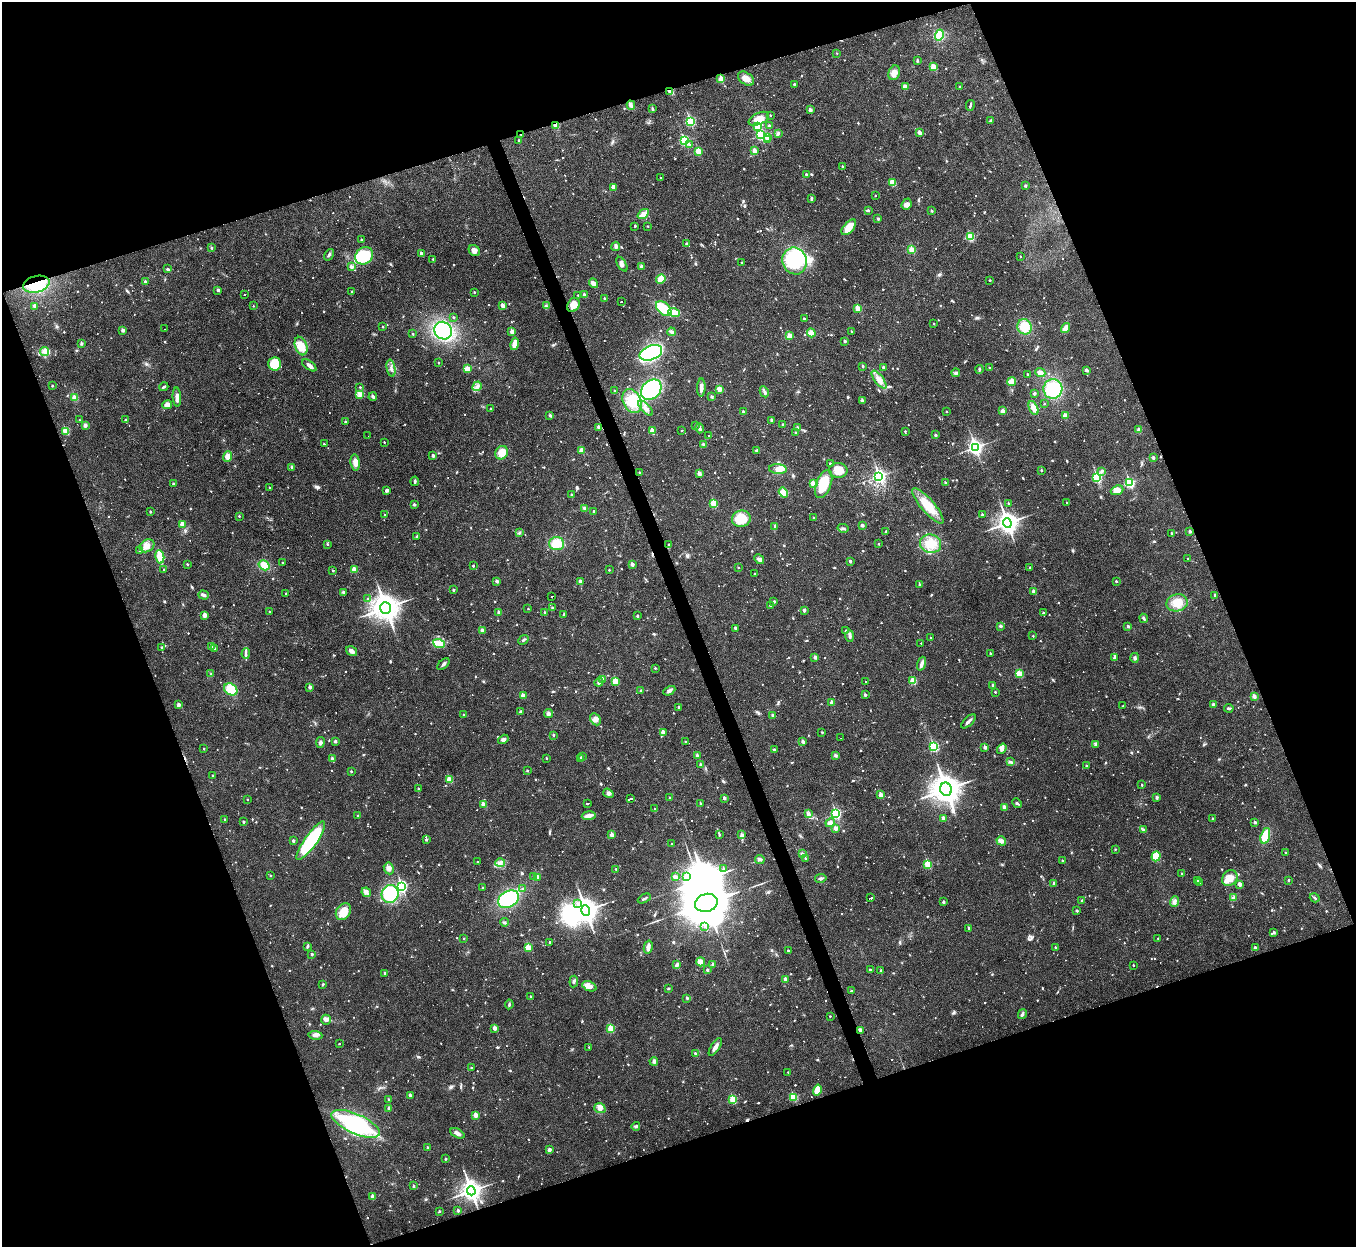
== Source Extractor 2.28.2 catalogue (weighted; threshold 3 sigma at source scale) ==
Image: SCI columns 1-5413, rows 144-5123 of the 5413 x 5393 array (HDU 1 of 3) = the unmasked area's bounding box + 8 px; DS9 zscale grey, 4 x 4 block average (1 PNG px = mean of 4 x 4 image px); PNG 1358 x 1249 px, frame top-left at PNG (2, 2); each listed source drawn as its Kron ellipse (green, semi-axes under 4 px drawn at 4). Shown black and unused: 40% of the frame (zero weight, under 2 of 3 exposures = <1% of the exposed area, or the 3 px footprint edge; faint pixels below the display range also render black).
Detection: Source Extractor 2.28.2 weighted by HDU 2 'WHT'. Background 0.0387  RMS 0.0048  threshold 0.0214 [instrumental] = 3 sigma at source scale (4.5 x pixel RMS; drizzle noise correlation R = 1.50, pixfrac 1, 0.05/0.05 arcsec/px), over >= 5 px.
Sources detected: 1434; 13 too faint to see at this stretch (4 x 4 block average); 4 inside a brighter object's white glare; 38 cosmic-ray / hot-pixel residue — neither listed nor drawn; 12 coinciding with a brighter row at this scale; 17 inside a brighter listed object's ellipse — not listed separately; of the other 1350, all 500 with FLUX_AUTO >= 3.17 (the completeness limit of this list) listed and drawn (850 fainter detections not listed), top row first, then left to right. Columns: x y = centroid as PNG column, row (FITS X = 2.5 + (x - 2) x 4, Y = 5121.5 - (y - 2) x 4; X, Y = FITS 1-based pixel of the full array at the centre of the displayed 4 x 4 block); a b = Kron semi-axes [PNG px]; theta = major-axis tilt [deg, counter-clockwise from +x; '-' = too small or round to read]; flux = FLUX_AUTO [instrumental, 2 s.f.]
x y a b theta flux
939 35 5 4 - 63
837 53 2 2 - 3.3
917 61 4 2 - 3.8
933 67 2 2 - 85
894 73 7 5 71 19
721 79 2 2 - 62
746 79 9 6 -34 23
794 84 2 2 - 5.5
905 87 3 3 - 15
960 87 2 2 - 6.9
669 91 3 3 - 4.8
631 105 4 3 - 6.5
970 105 5 2 - 4.7
653 109 3 2 - 4.2
810 110 2 2 - 25
770 115 2 2 - 4.7
759 119 11 6 26 30
690 121 3 2 - 290
990 121 4 2 - 4.7
556 126 2 2 - 76
758 126 2 2 - 110
769 126 2 2 - 9
919 132 2 2 - 26
778 133 4 2 - 3.2
521 134 2 2 - 5.1
761 135 3 2 - 350
767 137 2 2 - 36
768 139 2 2 - 10
519 140 2 2 - 8.3
684 141 3 2 - 310
689 144 2 2 - 5
698 151 2 2 - 71
754 151 3 2 - 20
843 167 2 2 - 8.8
806 174 2 2 - 7.3
660 177 2 2 - 4
893 182 2 2 - 56
1025 186 2 2 - 9
613 187 2 2 - 32
875 195 2 2 - 3.2
811 199 3 2 - 3.5
907 204 6 5 - 14
868 210 2 2 - 9.4
932 211 2 2 - 8.9
643 214 6 2 35 34
878 219 2 2 - 10
635 226 2 2 - 4
648 226 2 2 - 3.4
849 227 9 5 49 39
970 237 2 2 - 170
361 240 2 2 - 6
687 244 2 2 - 18
616 246 4 3 - 10
211 248 2 2 - 6.5
912 250 2 2 - 98
474 251 6 5 - 11
422 254 2 2 - 27
329 255 6 3 59 6.2
364 256 9 8 - 98
1020 256 2 2 - 3.2
433 259 2 2 - 3.8
795 261 13 12 - 150
742 263 2 2 - 7.8
622 264 8 3 -58 8.6
351 267 2 2 - 23
642 267 2 2 - 21
167 269 2 2 - 6.5
661 279 5 3 - 38
990 280 2 2 - 5.8
145 282 2 2 - 18
593 283 5 3 - 16
36 284 13 8 14 110
218 290 2 2 - 12
352 291 2 2 - 5
474 292 2 2 - 4.9
244 294 2 2 - 45
578 295 2 2 - 3.5
584 295 2 2 - 12
604 298 2 2 - 7.9
621 302 2 2 - 65
573 305 7 6 - 30
35 306 2 2 - 20
253 306 2 2 - 3.3
502 306 2 2 - 36
546 306 4 3 - 4.4
858 308 2 2 - 69
664 309 9 5 -42 85
674 312 6 4 -17 28
453 317 2 2 - 5.2
804 319 2 2 - 7.3
934 324 2 2 - 3.9
383 327 2 2 - 5.7
1025 327 8 7 - 57
1065 328 5 3 - 23
165 329 2 2 - 110
123 330 2 2 - 18
443 331 9 8 - 210
851 331 2 2 - 5.3
512 332 2 2 - 28
671 332 4 3 - 7.2
811 333 4 4 - 19
413 334 2 2 - 6.2
789 336 3 3 - 19
845 341 2 2 - 12
81 343 3 3 - 3.6
514 344 6 3 78 27
301 346 9 6 -72 56
44 352 4 4 - 13
651 353 12 7 22 410
439 363 2 2 - 3.9
275 364 7 6 - 60
309 365 8 3 -36 11
863 366 2 2 - 7.9
883 367 2 2 - 11
989 367 2 2 - 3.9
391 368 8 2 -80 7.9
467 368 2 2 - 42
979 369 4 2 - 3.9
1086 370 2 2 - 21
956 373 4 3 - 5.6
1040 373 5 4 - 13
1028 374 2 2 - 5.7
879 380 11 4 -53 22
1012 381 4 3 - 32
52 386 2 2 - 6
477 386 5 3 - 6.7
164 387 5 2 - 5.1
360 387 2 2 - 3.5
701 388 9 3 88 17
719 389 2 2 - 59
1053 389 10 9 - 140
614 390 2 2 - 4.7
651 390 11 9 45 250
764 392 6 2 -63 5.7
1034 393 3 3 - 3.9
360 394 4 4 - 8.3
177 397 9 3 -87 11
373 397 4 2 - 7.1
712 397 2 2 - 13
75 398 2 2 - 85
862 400 2 2 - 14
632 401 12 9 -64 64
1044 404 2 2 - 3.3
167 405 5 4 - 19
646 408 9 3 -47 12
1033 408 7 3 -64 25
490 409 2 2 - 5
946 411 2 2 - 4.2
1003 411 3 2 - 13
743 412 2 2 - 8.8
550 415 2 2 - 14
1065 415 3 3 - 13
80 420 2 2 - 3.2
125 420 2 2 - 3.9
772 420 2 2 - 14
345 422 2 2 - 7.7
85 425 3 3 - 8.5
695 425 2 2 - 6.4
783 425 2 2 - 12
599 427 2 2 - 24
700 428 5 2 - 8.3
798 428 2 2 - 17
652 430 2 2 - 46
682 430 2 2 - 4.2
1139 430 2 2 - 34
66 431 3 2 - 120
905 431 2 2 - 4.5
796 432 2 2 - 6.1
935 435 2 2 - 11
368 436 2 2 - 6.8
709 436 2 2 - 4.3
384 442 2 2 - 4.5
324 444 2 2 - 5.5
703 445 4 2 - 4
975 447 3 3 - 830
582 450 2 2 - 54
757 450 4 2 - 3.9
502 453 7 6 - 35
227 456 5 4 - 19
433 456 2 2 - 17
1153 458 2 2 - 13
355 463 8 4 -82 19
830 464 2 2 - 6
292 467 2 2 - 9.7
778 469 9 5 -5 23
838 470 9 7 -1 42
1041 470 2 2 - 5.9
1101 471 4 3 - 4.8
639 472 2 2 - 4.7
699 473 2 2 - 31
879 476 3 3 - 650
1097 477 3 2 - 270
415 481 4 2 - 4.6
945 483 2 2 - 8.9
1129 483 3 2 - 350
173 484 2 2 - 7.2
813 484 2 2 - 69
824 484 15 7 69 99
269 487 2 2 - 4
386 490 3 3 - 6
1117 490 6 4 20 19
783 493 5 4 - 34
571 495 2 2 - 9.5
1067 502 2 2 - 3.3
714 503 2 2 - 130
1008 503 2 2 - 7
414 505 2 2 - 11
928 506 22 6 -49 72
585 508 3 2 - 8.8
594 511 2 2 - 4.9
150 512 2 2 - 5.9
385 515 2 2 - 6.1
982 515 2 2 - 8.2
239 516 2 2 - 4.7
813 518 2 2 - 5.6
741 519 9 8 - 66
1007 523 5 4 - 1700
182 524 2 2 - 47
862 525 2 2 - 15
775 527 3 3 - 3.9
843 528 5 2 - 5.1
1190 531 2 2 - 12
885 532 2 2 - 5.6
519 533 2 2 - 4.7
1172 533 2 2 - 4.3
417 536 2 2 - 7.2
327 544 2 2 - 4
557 544 7 6 - 57
878 544 2 2 - 3.9
930 544 11 9 -16 43
669 545 2 2 - 16
147 546 8 6 29 18
140 551 3 2 - 3.6
160 557 7 3 -77 80
1188 558 2 2 - 4
759 559 5 3 - 7.9
850 561 2 2 - 12
283 562 2 2 - 3.8
187 564 2 2 - 7.3
632 564 2 2 - 23
264 565 6 4 -33 32
473 566 2 2 - 5.7
1030 567 2 2 - 4.9
738 568 2 2 - 3.2
164 569 2 2 - 3.4
354 569 2 2 - 59
333 570 2 2 - 5.3
609 570 2 2 - 4.1
754 574 2 2 - 3.4
497 581 2 2 - 18
580 581 2 2 - 16
1116 581 2 2 - 5.9
920 584 2 2 - 10
453 590 2 2 - 6.9
1033 591 2 2 - 22
343 592 3 2 - 5.8
286 593 2 2 - 4
203 595 5 3 - 8.4
1215 595 2 2 - 9.9
552 597 2 2 - 110
368 599 2 2 - 4.9
774 602 4 2 - 3.4
1177 603 11 8 13 44
770 605 2 2 - 5
386 608 6 5 - 3400
552 608 2 2 - 6.4
528 609 2 2 - 3.5
804 610 2 2 - 16
269 612 2 2 - 4.7
545 612 2 2 - 8.4
499 613 2 2 - 20
1043 613 2 2 - 5.5
564 614 2 2 - 11
204 615 3 3 - 13
637 616 2 2 - 8.7
1144 618 4 2 - 5
1000 626 3 3 - 4.8
1128 626 2 2 - 11
735 628 2 2 - 16
482 630 2 2 - 30
846 631 3 3 - 5.2
850 636 6 3 -90 7.6
1033 636 2 2 - 3.4
931 638 2 2 - 5.9
523 640 5 2 - 4.6
439 643 6 4 -21 15
921 643 2 2 - 3.5
211 646 2 2 - 13
161 647 2 2 - 3.9
215 649 3 3 - 3.5
351 651 6 4 -33 9.7
246 653 5 2 - 6.2
990 653 2 2 - 6.7
815 657 2 2 - 20
1115 657 4 2 - 4.2
1135 658 5 3 - 6
443 664 7 2 44 6.2
922 664 7 3 70 13
655 668 2 2 - 5.5
211 674 2 2 - 3.6
1019 674 2 2 - 120
603 679 2 2 - 23
615 681 2 2 - 94
913 681 2 2 - 99
599 682 4 3 - 6
866 682 2 2 - 43
993 685 2 2 - 12
310 687 2 2 - 22
231 689 7 5 -36 56
641 691 2 2 - 8.4
669 691 6 3 26 8
995 692 2 2 - 5.7
523 695 2 2 - 33
865 695 2 2 - 12
1254 696 2 2 - 30
832 702 2 2 - 24
178 705 2 2 - 18
1213 705 2 2 - 25
1123 706 2 2 - 3.5
679 707 2 2 - 5.4
1229 708 5 2 - 4.4
521 711 3 2 - 3.9
548 714 4 4 - 7.3
464 715 2 2 - 3.2
773 715 2 2 - 13
595 719 6 5 - 12
968 721 9 2 44 11
663 732 2 2 - 42
822 732 2 2 - 4.8
553 735 2 2 - 7
841 738 2 2 - 12
503 739 6 3 32 8.1
335 741 3 3 - 4
685 741 2 2 - 3.8
320 742 5 3 - 6.5
803 742 2 2 - 19
1096 744 3 2 - 3.6
934 747 2 2 - 260
985 747 2 2 - 19
204 749 2 2 - 4.8
774 749 2 2 - 7.7
1002 749 5 3 - 7.8
697 755 2 2 - 18
582 756 2 2 - 5.4
836 756 4 3 - 4.3
546 758 2 2 - 5.2
581 758 2 2 - 9.5
332 759 2 2 - 22
1010 762 4 2 - 4.7
701 765 2 2 - 15
1086 766 2 2 - 3.7
351 771 2 2 - 5.5
527 771 2 2 - 5.9
212 775 2 2 - 4.4
449 779 2 2 - 85
1142 785 2 2 - 4.5
418 789 2 2 - 4.7
946 789 6 6 - 3800
608 793 5 4 - 8.4
880 795 2 2 - 33
670 798 2 2 - 7.5
724 798 2 2 - 16
1157 798 3 3 - 5.3
630 799 4 2 - 150
247 800 2 2 - 3.2
588 803 3 2 - 97
1017 803 5 2 - 4.1
483 804 2 2 - 56
701 804 2 2 - 11
1004 807 2 2 - 37
655 809 2 2 - 3.2
808 814 3 2 - 3.2
836 814 3 2 - 310
357 815 2 2 - 4.6
589 816 7 3 8 18
943 818 2 2 - 31
1212 819 2 2 - 7.6
225 820 2 2 - 6
243 822 2 2 - 7.8
1255 822 2 2 - 14
830 823 5 3 - 11
835 828 2 2 - 24
1143 829 3 2 - 3.5
612 835 2 2 - 36
719 835 4 2 - 3.3
742 835 2 2 - 9.9
1265 836 8 4 72 59
426 840 2 2 - 10
293 841 2 2 - 12
311 841 23 6 55 220
1001 841 5 4 - 13
671 844 2 2 - 31
1115 849 2 2 - 3.7
1285 853 2 2 - 4.3
802 854 4 3 - 5.7
1156 856 5 4 - 68
806 858 2 2 - 5.2
760 859 5 2 - 4
1062 861 2 2 - 6.5
478 862 2 2 - 6
500 863 5 2 - 6.2
928 864 2 2 - 140
389 868 6 5 - 11
724 868 2 2 - 6.2
616 869 2 2 - 4.8
1182 874 2 2 - 3.8
270 876 2 2 - 4.9
686 876 2 2 - 14
534 877 2 2 - 5.4
538 877 2 2 - 29
675 877 4 3 - 7.3
821 878 6 2 11 6.6
1230 878 8 7 - 29
1288 880 2 2 - 8.5
1198 881 2 2 - 21
1199 882 2 2 - 15
1054 883 2 2 - 12
1240 884 4 3 - 7.9
401 886 3 2 - 430
482 887 2 2 - 4.3
523 889 2 2 - 4.4
366 892 5 4 - 9.2
390 894 9 8 - 210
871 898 3 2 - 83
1233 898 3 2 - 5.1
1315 898 5 2 - 4.1
508 899 11 8 30 180
644 899 7 2 27 5.3
1082 900 2 2 - 4.2
943 902 2 2 - 13
1174 902 5 3 - 8.5
706 903 11 9 15 15000
578 904 2 2 - 4.7
586 910 5 4 - 2500
1077 911 2 2 - 7.8
343 912 9 6 50 43
504 922 4 2 - 3.5
705 926 2 2 - 5.6
969 928 2 2 - 11
1274 932 2 2 - 11
464 938 2 2 - 3.3
1158 938 2 2 - 3.7
550 942 2 2 - 7.8
307 946 4 2 - 3.4
648 947 6 3 77 14
1055 947 2 2 - 6.6
528 948 2 2 - 100
1255 948 2 2 - 21
788 950 2 2 - 4.6
312 954 2 2 - 9.2
700 962 4 4 - 19
713 964 2 2 - 14
677 965 4 3 - 6.6
1133 965 2 2 - 4.3
707 970 2 2 - 11
870 970 2 2 - 5.9
881 970 2 2 - 6.7
385 973 2 2 - 7.3
785 979 2 2 - 28
574 981 6 3 84 5.6
322 985 2 2 - 6.9
589 986 7 5 -23 20
668 988 3 2 - 3.3
851 991 2 2 - 5.6
531 997 2 2 - 11
687 998 2 2 - 11
509 1004 5 2 - 4
1022 1014 5 3 - 5.8
830 1016 2 2 - 4.1
326 1020 5 5 - 9.8
495 1028 2 2 - 31
611 1029 2 2 - 87
860 1030 4 2 - 7.7
315 1035 7 4 -7 14
339 1044 2 2 - 4.5
589 1047 2 2 - 3.4
715 1047 10 3 58 15
695 1053 2 2 - 8
654 1061 4 3 - 7.1
471 1068 2 2 - 5.9
788 1072 2 2 - 3.7
817 1090 5 4 - 36
410 1095 2 2 - 15
794 1097 2 2 - 140
389 1099 2 2 - 6.7
733 1099 2 2 - 120
388 1108 2 2 - 11
600 1108 6 4 -19 14
475 1115 2 2 - 48
356 1124 26 10 -24 290
636 1126 4 3 - 5.5
457 1133 8 3 -28 11
427 1148 2 2 - 9.7
549 1150 2 2 - 24
445 1159 2 2 - 8
413 1186 2 2 - 7.7
471 1191 4 4 - 1700
373 1196 2 2 - 31
440 1211 2 2 - 3.9
458 1211 2 2 - 11
Overlapping masked pixels (flux is a lower limit): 6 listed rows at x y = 721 79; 669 91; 556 126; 521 134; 36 284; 860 1030
Diffuse or blended objects may show on this block-average render without a row.